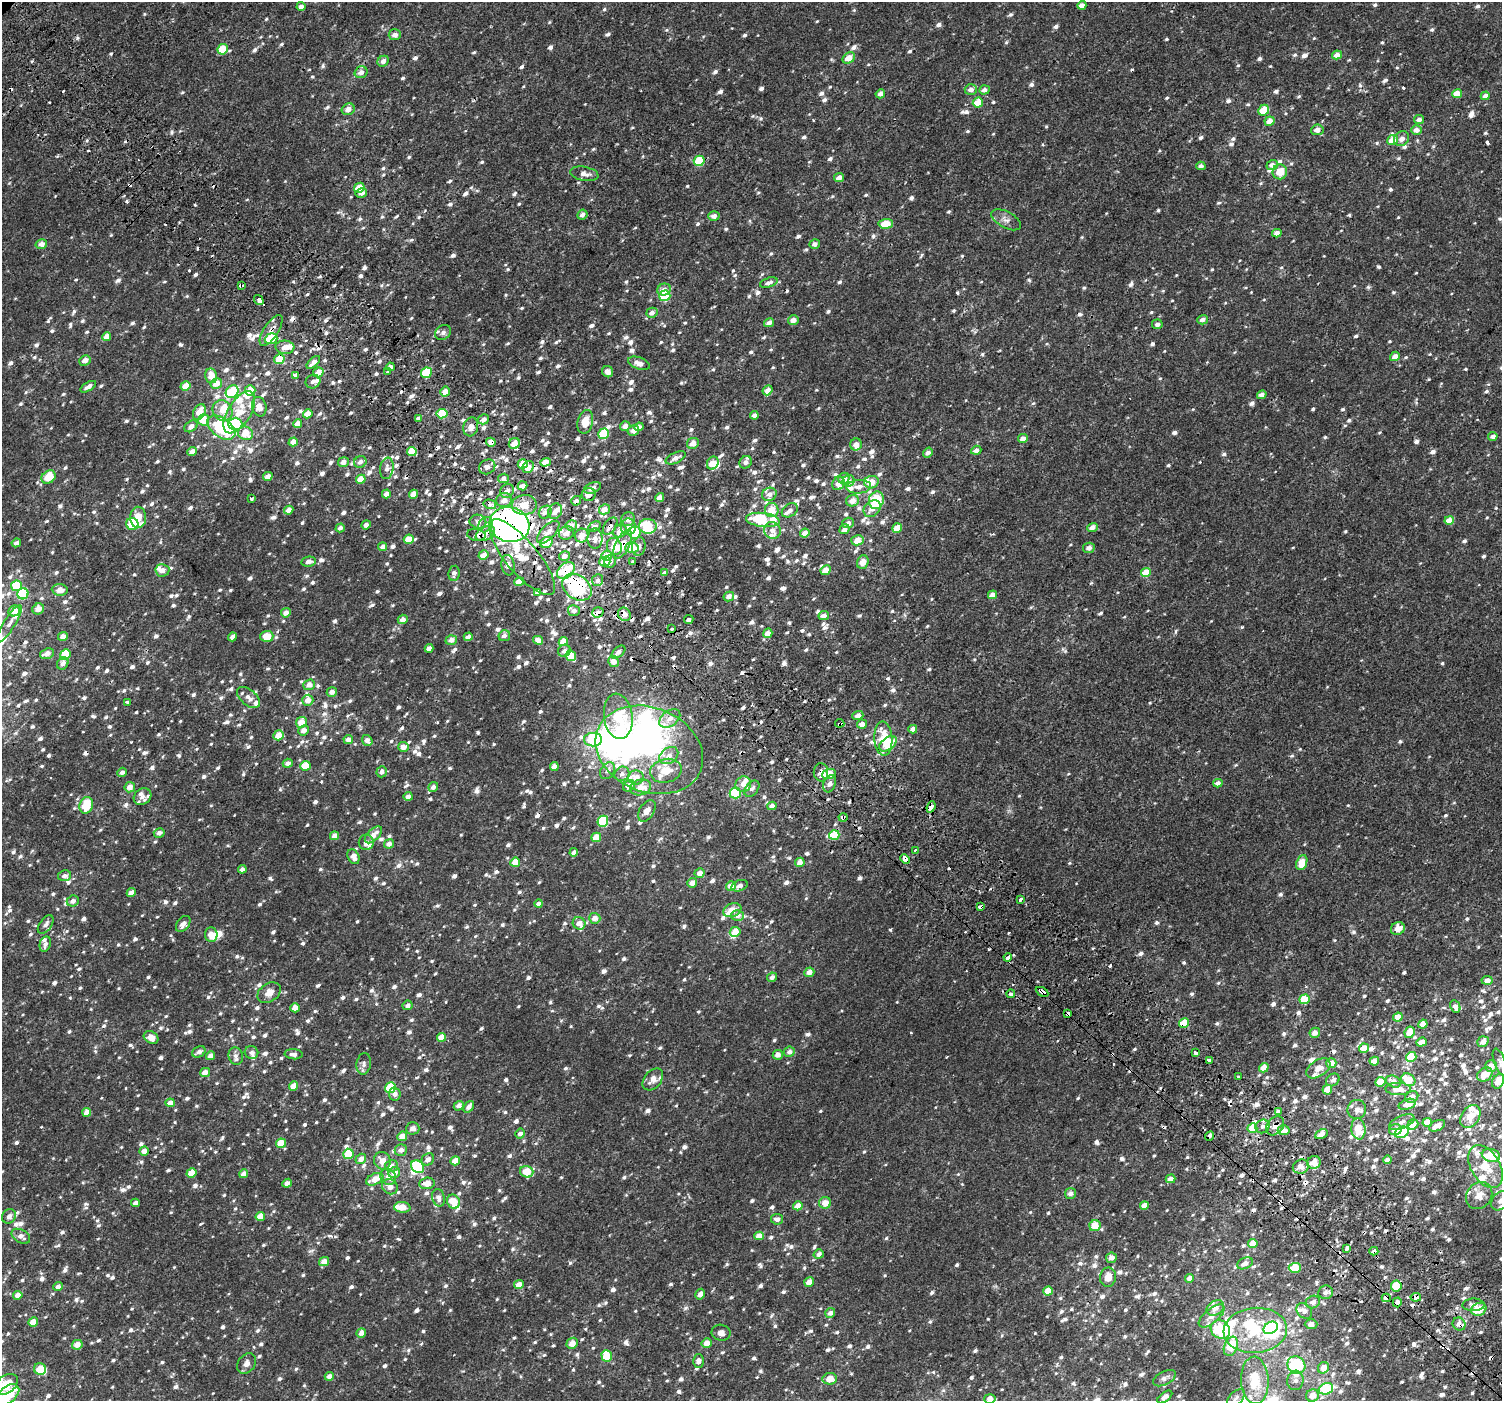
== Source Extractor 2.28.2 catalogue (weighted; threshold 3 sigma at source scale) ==
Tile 6 of 4 x 4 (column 2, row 2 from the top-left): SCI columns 1564-3063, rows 3024-4422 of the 6113 x 6113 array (HDU 1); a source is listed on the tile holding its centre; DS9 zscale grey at full resolution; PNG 1504 x 1403 px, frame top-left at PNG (2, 2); each listed source drawn as its Kron ellipse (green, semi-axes under 4 px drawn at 4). Shown black and unused: <1% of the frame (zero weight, under 2 of 3 exposures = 3% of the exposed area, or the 3 px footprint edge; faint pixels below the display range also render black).
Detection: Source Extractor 2.28.2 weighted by HDU 2 'WHT'; one run over the whole footprint, this tile lists its part. Background 0.00226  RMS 0.003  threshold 0.0136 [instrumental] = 3 sigma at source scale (4.5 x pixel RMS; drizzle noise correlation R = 1.50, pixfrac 1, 0.0396/0.0396 arcsec/px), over >= 5 px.
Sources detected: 1807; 21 inside a brighter object's white glare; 57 cosmic-ray / hot-pixel residue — neither listed nor drawn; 99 inside a brighter listed object's ellipse — not listed separately; of the other 1630, all 500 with FLUX_AUTO >= 1.17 (the completeness limit of this list) listed and drawn (1130 fainter detections not listed), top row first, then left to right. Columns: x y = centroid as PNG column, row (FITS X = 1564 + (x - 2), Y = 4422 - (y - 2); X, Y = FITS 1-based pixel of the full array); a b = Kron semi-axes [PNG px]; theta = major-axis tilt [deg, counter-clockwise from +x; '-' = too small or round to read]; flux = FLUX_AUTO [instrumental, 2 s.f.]
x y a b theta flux
1082 5 4 4 - 2.3
301 6 4 4 - 1.6
395 35 6 5 - 1.5
223 49 5 5 - 6.5
1337 55 5 4 - 2.2
849 58 7 5 34 3.4
383 61 6 5 - 1.4
361 72 6 5 - 1.7
971 89 6 5 - 1.4
984 90 5 4 - 1.3
880 94 5 4 - 1.6
1457 94 5 4 - 3.8
1485 96 5 4 - 1.8
978 103 5 5 - 5.4
348 109 7 5 23 2.1
1264 110 6 5 - 5.6
1419 119 5 4 - 1.3
1269 121 5 4 - 2.7
1317 130 6 5 - 1.9
1417 130 5 5 - 1.8
1402 139 8 7 - 1.5
1392 140 5 5 - 3.8
699 161 5 5 - 9.1
1272 165 6 5 - 1.7
1201 166 4 4 - 1.3
1280 172 7 7 - 4.1
584 174 14 7 -10 1.7
839 178 5 4 - 1.7
359 188 5 5 - 5.2
361 193 6 5 - 1.4
582 215 5 4 - 1.4
714 216 5 5 - 1.5
1006 220 16 8 -28 1.6
886 224 7 5 5 5.6
1277 233 5 4 - 1.8
41 244 6 4 16 2
815 244 5 5 - 1.3
769 283 9 5 17 1.2
242 286 4 3 - 9.2
664 289 7 5 23 2.2
665 296 5 5 - 11
259 300 5 3 - 4.4
652 313 6 5 - 1.4
793 320 5 4 - 2
1202 320 5 4 - 1.4
769 323 5 4 - 1.4
1157 324 5 5 - 1.2
271 330 18 7 56 2.2
443 332 8 7 - 1.2
106 337 5 4 - 2.9
271 339 6 5 - 8.3
285 347 9 6 -3 2
1395 356 5 4 - 2
279 359 5 5 - 5.6
85 360 6 5 - 1.9
313 362 8 4 42 1.9
639 363 11 6 -19 1.9
390 367 4 4 - 1.9
318 372 5 4 - 3.1
388 372 3 3 - 2.1
608 372 6 5 - 1.4
426 373 5 5 - 12
295 375 3 3 - 2.3
211 376 7 6 - 3.2
313 381 7 6 - 1.2
216 383 6 5 - 3.3
185 386 5 4 - 3.6
88 387 9 4 29 1.4
250 390 5 5 - 3.6
768 390 5 4 - 1.7
232 392 7 6 - 7.5
445 392 5 5 - 2.3
1262 395 5 4 - 1.9
259 407 10 7 -76 2.6
222 410 11 9 -51 3.6
199 412 8 5 63 3.8
239 412 23 11 58 6
308 414 5 4 - 2.8
442 414 5 4 - 8.4
754 415 4 4 - 1.5
419 418 4 3 - 3
484 419 6 5 - 1.7
204 420 5 5 - 6
585 422 12 7 77 3.6
235 424 7 6 - 14
297 424 4 4 - 2.7
191 426 7 5 36 1.4
625 426 5 5 - 1.5
471 427 9 7 75 2.1
639 427 5 4 - 1.9
221 428 16 9 -36 22
633 431 6 5 - 1.7
245 433 8 6 -21 4.6
604 434 5 5 - 9.3
1493 436 5 4 - 1.5
1023 438 5 4 - 1.8
293 442 5 4 - 2.4
491 442 5 4 - 3.5
693 443 6 5 - 2.4
514 444 6 5 - 3.3
856 444 6 5 - 2.1
976 450 5 4 - 1.4
192 452 5 4 - 1.8
412 452 5 4 - 6.3
928 453 5 4 - 1.2
676 458 11 5 25 1.7
343 462 5 5 - 1.7
360 462 6 5 - 1.2
546 462 5 4 - 3.1
746 462 6 6 - 1.4
713 463 7 5 63 3.9
523 464 5 4 - 4.4
487 467 8 7 - 1.5
528 467 6 5 - 2.9
387 468 11 6 82 1.4
268 476 5 4 - 1.3
49 477 7 6 - 6.2
504 478 5 4 - 1.4
844 478 6 5 - 1.9
361 479 5 4 - 4.4
848 481 6 5 - 1.5
871 482 7 6 - 3.8
838 483 7 6 - 2
523 486 5 4 - 2.1
859 487 12 7 5 2
593 488 9 5 21 1.8
507 491 7 6 - 1.7
386 494 4 4 - 2
414 494 4 4 - 3.5
589 494 7 6 - 2.1
769 494 7 6 - 1.5
660 498 4 4 - 2.4
251 499 3 3 - 2.1
504 500 8 7 - 2.1
876 500 9 7 74 18
576 501 5 4 - 1.4
853 501 6 5 - 2.5
490 504 6 4 -15 1.6
524 505 12 10 4 4.8
604 509 5 4 - 2.8
872 509 9 7 41 2.2
289 510 5 4 - 2.1
772 510 7 6 - 4.4
790 510 9 6 35 1.6
555 511 8 6 60 2
545 512 7 6 - 1.6
138 517 11 8 -89 3.8
628 519 7 7 - 1.8
763 520 17 7 -7 11
1449 520 5 4 - 3.7
478 522 8 7 - 1.5
848 523 6 5 - 1.7
132 524 6 6 - 8.4
366 525 5 4 - 1.3
486 525 8 6 52 1.5
509 525 20 17 -15 120
571 525 6 5 - 2.1
610 526 10 5 54 1.2
648 526 9 7 -2 10
594 527 7 4 28 1.2
628 527 8 7 - 1.4
1092 527 5 4 - 1.9
340 528 4 4 - 1.3
897 528 5 4 - 4.6
844 529 5 4 - 1.6
772 530 8 8 - 1.6
620 531 7 6 - 2.5
548 532 14 7 45 2.3
634 532 6 6 - 12
566 533 8 6 22 2.5
805 533 5 4 - 2.9
485 534 10 6 28 2
476 535 9 6 -10 2.1
582 536 7 6 - 3
409 539 5 4 - 4
595 539 10 7 -89 1.8
857 540 6 5 - 4.1
547 542 6 5 - 7.6
16 543 5 4 - 1.2
623 544 15 7 64 5.2
614 546 9 7 -67 4.4
639 546 9 6 82 1.4
382 547 4 4 - 1.5
632 548 7 5 3 4.3
1089 548 6 5 - 1.2
483 555 5 4 - 2.9
565 556 5 5 - 1.8
607 556 5 5 - 5.4
522 557 47 16 -50 12
610 561 6 6 - 1.2
632 561 3 3 - 1.3
308 562 7 5 11 1.5
605 562 5 5 - 3.3
863 562 7 5 70 2.7
508 565 10 6 -82 1.7
162 570 7 6 - 1.8
826 570 5 4 - 2.8
566 571 10 7 42 5.7
454 573 7 5 81 1.2
665 573 4 3 - 1.2
1146 573 5 4 - 5
598 580 6 5 - 1.2
519 582 5 4 - 2.8
16 586 5 5 - 8.2
577 587 16 11 -37 34
60 590 8 6 -6 2.5
537 592 3 3 - 6.4
23 594 6 5 - 14
992 595 5 4 - 2.3
729 596 5 4 - 1.6
38 609 6 5 - 2.2
14 611 6 5 - 3.1
574 611 6 5 - 1.5
598 612 6 5 - 1.5
286 613 5 4 - 2.2
624 614 7 6 - 2.5
824 616 5 4 - 1.6
403 619 5 4 - 1.8
689 619 5 3 - 1.9
9 624 21 6 58 2.2
672 629 3 3 - 1.9
768 633 5 4 - 2.4
63 636 5 4 - 1.7
267 636 6 5 - 5
504 636 6 5 - 1.3
232 637 5 4 - 1.2
468 637 4 4 - 1.4
451 640 5 5 - 1.8
538 640 5 4 - 1.7
563 642 5 4 - 4.9
429 648 4 4 - 1.9
564 651 6 6 - 1.3
618 652 8 4 41 1.3
47 654 7 5 19 1.9
65 655 5 5 - 8
571 656 6 5 - 5.9
613 662 5 5 - 2.3
63 663 6 5 - 1.4
309 685 6 5 - 2
332 692 5 4 - 1.4
248 697 13 7 -41 1.9
308 700 5 5 - 2.3
127 702 4 3 - 1.9
858 715 5 4 - 1.5
618 716 23 14 -83 17
670 719 12 7 36 2.3
301 722 5 5 - 3.6
840 723 4 3 - 7.9
862 724 5 4 - 1.8
913 729 4 4 - 2.1
303 730 5 5 - 2
278 735 5 4 - 3.7
883 738 17 9 -87 7.6
348 740 5 4 - 1.8
367 740 6 5 - 1.7
593 740 9 6 0 17
888 744 10 6 38 9
403 747 5 5 - 1.9
649 750 55 42 -23 47
669 756 10 7 37 2.1
288 763 5 4 - 1.3
305 766 5 4 - 5.8
554 766 4 4 - 2.1
608 771 9 6 57 1.3
666 771 16 11 13 4.8
122 772 5 4 - 1.2
382 772 5 5 - 1.2
821 772 9 7 -88 1.7
622 774 8 7 - 1.3
829 774 7 4 18 5.8
636 777 8 7 - 2.2
1218 783 5 4 - 1.4
743 784 8 7 - 1.8
830 784 9 6 68 1.3
629 786 6 5 - 2.9
130 787 5 5 - 2.1
433 787 5 4 - 1.4
640 787 10 7 15 3.3
752 789 9 6 50 1.2
735 793 5 5 - 14
408 796 4 4 - 1.8
142 797 9 7 37 1.3
86 805 8 6 73 7.2
772 806 5 4 - 2.1
931 807 6 4 68 2.8
647 811 12 7 58 2.1
843 817 4 3 - 2.5
603 821 5 5 - 15
159 833 5 4 - 1.5
373 835 10 5 43 2.8
834 835 5 5 - 5.9
334 836 4 4 - 1.9
596 837 5 4 - 4.8
366 842 8 7 - 1.7
389 844 5 4 - 1.8
915 850 3 3 - 1.8
574 852 4 4 - 1.5
353 857 8 5 -65 2.3
905 859 5 4 - 6.5
515 862 5 4 - 4
800 862 5 4 - 1.9
1302 863 8 5 69 4.6
242 869 4 4 - 1.4
700 873 5 4 - 2.1
64 876 6 5 - 1.3
692 883 5 4 - 1.9
731 886 5 5 - 2.8
739 886 8 5 20 1.2
131 893 4 4 - 2.1
1021 899 3 3 - 2.1
73 901 6 5 - 1.5
539 904 4 4 - 1.7
980 907 4 3 - 3
732 910 9 6 21 2.7
737 915 6 5 - 1.8
595 918 5 5 - 2.4
579 923 6 6 - 2.7
183 924 9 6 51 1.5
46 925 10 6 53 1.3
1398 929 7 6 - 3
735 932 5 4 - 4
211 935 7 6 - 3.3
45 944 8 5 70 1.3
1008 957 4 3 - 3.3
809 972 5 4 - 2
772 977 5 4 - 1.3
1487 980 5 4 - 1.4
1042 992 7 3 -30 4.1
269 993 13 9 34 2.6
1011 994 4 3 - 2.7
1304 999 5 4 - 6.9
407 1005 5 4 - 1.2
1455 1006 6 5 - 1.4
295 1008 5 4 - 3
1068 1013 4 3 - 5
1398 1017 5 4 - 3.4
1184 1023 5 4 - 7.8
1423 1024 4 4 - 3.3
1410 1032 6 5 - 3.4
1315 1033 5 5 - 1.7
151 1037 8 6 -31 2.7
441 1037 5 4 - 3.4
1421 1042 5 4 - 1.9
1483 1042 6 5 - 1.9
1364 1048 5 4 - 3.7
199 1052 7 5 30 1.3
251 1052 7 6 - 1.2
789 1052 5 5 - 1.4
1196 1053 4 3 - 5.3
294 1054 9 5 -3 1.2
778 1055 5 5 - 1.7
211 1056 4 4 - 2.3
236 1056 9 7 -74 1.3
1411 1057 5 5 - 8.2
1209 1060 3 3 - 1.2
1374 1061 4 4 - 1.9
1500 1062 14 5 -70 1.2
1331 1063 5 5 - 2.8
364 1064 11 7 82 1.2
1491 1066 6 6 - 2.6
1264 1068 5 4 - 3.1
1318 1068 13 8 34 2.2
205 1072 5 4 - 2.2
1485 1074 8 6 36 3.5
1239 1076 3 3 - 2.3
653 1079 12 8 50 2.2
1333 1080 7 6 - 1.2
1408 1080 7 6 - 6.2
1498 1081 8 5 63 3.8
1380 1082 5 4 - 4.4
1393 1082 8 5 -25 1.9
294 1086 5 4 - 2.8
390 1088 5 5 - 10
1327 1089 5 5 - 3.1
1398 1089 13 6 -2 3
395 1094 6 6 - 1.4
1412 1097 7 5 30 1.8
170 1103 4 4 - 2.3
1407 1104 9 5 17 3.2
459 1106 5 4 - 1.5
469 1107 6 4 53 1.3
1357 1109 9 9 - 1.8
1278 1111 3 3 - 5.9
87 1112 4 4 - 2.5
1470 1116 13 8 55 4.1
1402 1122 13 6 23 1.6
1427 1122 5 4 - 4.1
1413 1124 5 5 - 1.4
1262 1126 7 6 - 1.2
1275 1126 10 8 49 1.9
1437 1126 8 5 25 2
413 1128 6 6 - 1.7
1252 1128 5 4 - 7.7
1358 1129 10 7 -85 6.9
1284 1130 6 5 - 2.8
1395 1130 6 5 - 2.2
1402 1132 7 5 26 9.5
520 1134 5 4 - 1.4
1321 1134 6 4 29 1.9
402 1136 5 4 - 2.8
1210 1136 5 4 - 1.2
281 1143 5 4 - 5
401 1150 6 5 - 1.4
144 1151 5 4 - 1.9
348 1154 5 5 - 8.4
1491 1155 9 6 -15 8.7
361 1159 5 5 - 2
428 1159 7 5 40 1.4
1387 1160 4 4 - 1.2
382 1161 9 8 - 2.9
455 1161 4 4 - 4
1314 1162 7 6 - 3
391 1166 6 6 - 2
1485 1166 23 14 -60 7
418 1167 7 5 -47 14
1301 1167 8 7 - 2.2
527 1172 7 5 -16 4.9
191 1173 5 4 - 3.8
394 1173 6 5 - 2.4
244 1174 4 4 - 2
388 1177 8 7 - 2.1
375 1179 9 5 26 3.7
1170 1179 5 4 - 1.9
287 1183 5 4 - 1.3
427 1183 8 6 5 2.8
390 1187 8 7 - 1.9
1070 1194 5 5 - 1.2
1479 1195 14 12 49 2.8
439 1198 9 6 -76 1.4
1501 1201 11 8 48 1.5
453 1202 7 6 - 5.8
135 1203 4 4 - 1.4
825 1203 6 6 - 2.8
1144 1205 4 4 - 2.6
798 1206 5 4 - 3.1
402 1207 8 5 -4 3.7
9 1216 7 6 - 1.3
260 1217 5 4 - 3.9
777 1219 6 5 - 1.2
1095 1226 5 5 - 4.4
21 1236 10 6 -30 1.6
759 1236 5 4 - 2.9
1253 1243 5 4 - 4.4
1347 1248 4 3 - 2.6
1374 1251 4 4 - 1.5
819 1254 5 4 - 1.3
1111 1258 5 5 - 1.9
324 1262 5 4 - 3.2
1245 1263 8 5 25 1.9
1295 1268 6 5 - 7.3
1108 1277 10 8 80 3
1189 1278 4 4 - 1.8
809 1282 5 4 - 2.5
519 1285 5 4 - 2.7
1396 1286 5 5 - 6.9
58 1287 5 4 - 1.4
1048 1291 5 4 - 4.7
1325 1292 7 6 - 1.3
700 1294 5 4 - 1.7
18 1295 5 4 - 2.5
1416 1297 5 4 - 2.2
1386 1298 4 4 - 2
1313 1302 7 6 - 1.5
1397 1302 5 4 - 1.7
1473 1305 11 6 2 1.4
1215 1308 9 7 33 2.4
1479 1309 8 6 23 5.3
1304 1311 8 7 - 1.5
830 1313 5 5 - 1.4
1212 1316 16 7 40 2.1
33 1322 5 4 - 4.4
1311 1324 6 5 - 1.7
1459 1324 7 6 - 1.6
1271 1328 7 5 34 35
1220 1330 10 8 -37 11
1255 1330 32 22 4 17
361 1333 5 4 - 1.9
721 1333 9 8 - 1.6
572 1343 6 5 - 3
706 1343 5 5 - 2.4
77 1345 5 4 - 2.3
1231 1346 10 6 67 7.4
607 1356 6 5 - 9.3
698 1361 6 5 - 1.4
247 1363 11 8 54 1.8
1296 1365 9 8 - 27
1323 1368 6 5 - 3.2
40 1369 6 5 - 6.6
329 1376 4 4 - 1.5
1164 1378 12 6 28 1.2
830 1379 7 5 6 4.2
1255 1380 24 13 -87 10
1295 1380 10 8 84 1.6
6 1385 13 8 35 12
1326 1389 7 5 19 15
8 1395 13 8 41 9.2
1312 1396 6 6 - 3.5
1165 1397 8 4 36 1.8
1236 1398 11 6 45 1.3
990 1399 5 5 - 2.6
Overlapping masked pixels (flux is a lower limit): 45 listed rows (the first 20) at x y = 242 286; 271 330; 279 359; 471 427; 491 442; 412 452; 487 467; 589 494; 576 501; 490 504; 509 525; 610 526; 485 534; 476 535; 582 536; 623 544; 614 546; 522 557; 566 571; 665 573
Isophote crosses this tile's border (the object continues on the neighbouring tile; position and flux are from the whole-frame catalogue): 5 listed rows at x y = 1498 1081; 1501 1201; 6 1385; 8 1395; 990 1399
Unlisted compact peaks at least as high as the median listed source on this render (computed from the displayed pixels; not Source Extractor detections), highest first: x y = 1212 269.